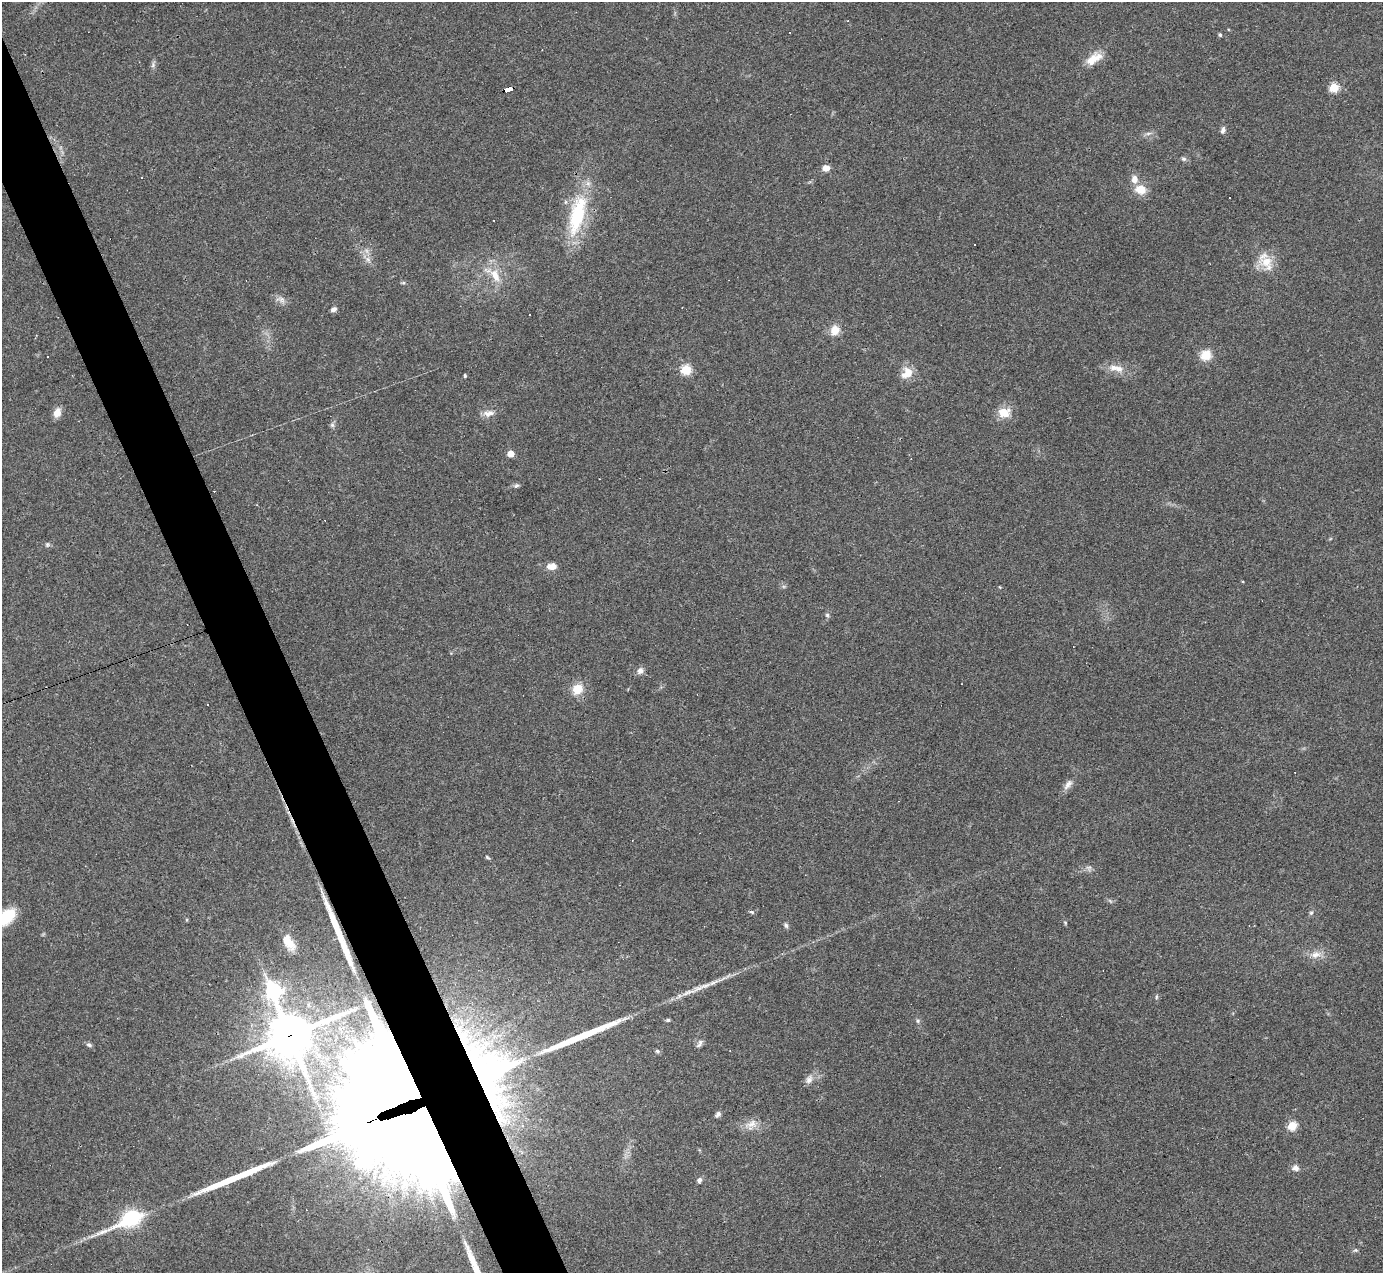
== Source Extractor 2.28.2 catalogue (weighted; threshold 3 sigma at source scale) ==
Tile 11 of 4 x 4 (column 3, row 3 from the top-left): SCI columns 2761-4141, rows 1548-2818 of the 5521 x 5507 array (HDU 1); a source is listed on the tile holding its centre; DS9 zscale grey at full resolution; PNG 1385 x 1275 px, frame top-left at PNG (2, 2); no overlay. Shown black and unused: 4% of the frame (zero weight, under 3 of 4 exposures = <1% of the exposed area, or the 3 px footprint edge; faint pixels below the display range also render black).
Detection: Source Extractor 2.28.2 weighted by HDU 2 'WHT'; one run over the whole footprint, this tile lists its part. Background 0.0844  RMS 0.0057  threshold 0.0257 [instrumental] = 3 sigma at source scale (4.5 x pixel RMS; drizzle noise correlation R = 1.50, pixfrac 1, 0.05/0.05 arcsec/px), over >= 5 px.
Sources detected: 92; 1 too faint to see at this stretch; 2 inside a brighter object's white glare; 14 cosmic-ray / hot-pixel residue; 3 long thin detections or spike segments (spike, bleed or trail) — not listed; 5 inside a brighter listed object's ellipse — not listed separately; the other 67 listed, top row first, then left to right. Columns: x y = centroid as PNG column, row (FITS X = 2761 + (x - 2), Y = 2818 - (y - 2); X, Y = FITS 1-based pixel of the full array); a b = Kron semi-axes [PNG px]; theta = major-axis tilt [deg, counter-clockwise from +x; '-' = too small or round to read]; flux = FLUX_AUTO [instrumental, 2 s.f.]
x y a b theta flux
1220 35 4 4 - 1.1
1091 60 22 11 44 8.5
153 65 8 5 75 1.4
1334 87 5 5 - 33
508 89 8 4 19 190
1223 130 9 5 74 1.9
1148 133 9 4 9 1.5
1184 159 7 5 -15 1.3
826 168 8 7 - 3.7
1135 179 10 8 87 4.2
1140 189 12 10 -14 8.5
577 214 52 17 76 43
975 245 2 2 - 0.51
368 259 9 6 -63 2.5
1266 262 21 15 2 11
495 275 22 11 -64 10
403 283 6 4 1 0.8
282 299 10 7 -46 2.8
333 309 7 5 29 1.8
835 330 12 11 - 6.6
1206 355 12 10 32 9.3
1119 368 12 10 -17 4.6
686 370 5 5 - 45
907 373 14 11 39 8.5
465 376 4 3 - 0.85
57 412 11 8 68 5.2
488 413 16 8 9 4.2
1004 413 15 12 -1 8.9
332 425 7 5 -45 1.2
510 454 5 5 - 10
516 485 7 6 - 1.2
47 544 6 5 - 0.97
552 566 9 6 7 5.7
827 615 5 5 - 1.1
640 671 9 7 53 2.8
577 689 13 11 43 9.3
207 704 3 2 - 0.87
1068 784 17 7 53 3.4
487 857 6 4 -31 0.78
1089 868 9 7 -55 1.8
752 912 6 4 -2 0.97
1311 913 7 5 73 1.3
6 917 22 12 40 21
1065 923 5 4 - 0.63
786 925 8 6 -62 1.3
289 944 18 12 -52 7.9
1316 954 15 10 17 5.4
698 988 23 6 19 6.2
273 991 9 7 -70 170
1156 997 6 4 89 0.78
668 1020 5 4 - 0.95
918 1021 6 5 - 1
290 1035 17 14 25 1900
699 1043 12 6 57 1.9
89 1045 8 5 -27 1.4
657 1051 6 5 - 1.1
488 1070 74 48 -62 230
305 1074 15 6 -68 4.4
809 1079 13 9 52 3.4
718 1114 6 6 - 1.8
412 1121 62 51 -72 7600
752 1124 19 11 21 5.9
1292 1126 5 5 - 25
1295 1168 9 7 3 2.7
699 1180 7 6 - 1.7
129 1219 36 13 26 43
1355 1250 6 5 - 0.94
Overlapping masked pixels (flux is a lower limit): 4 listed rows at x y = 508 89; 290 1035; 488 1070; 412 1121
Isophote crosses this tile's border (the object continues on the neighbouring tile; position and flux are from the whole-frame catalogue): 1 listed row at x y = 6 917